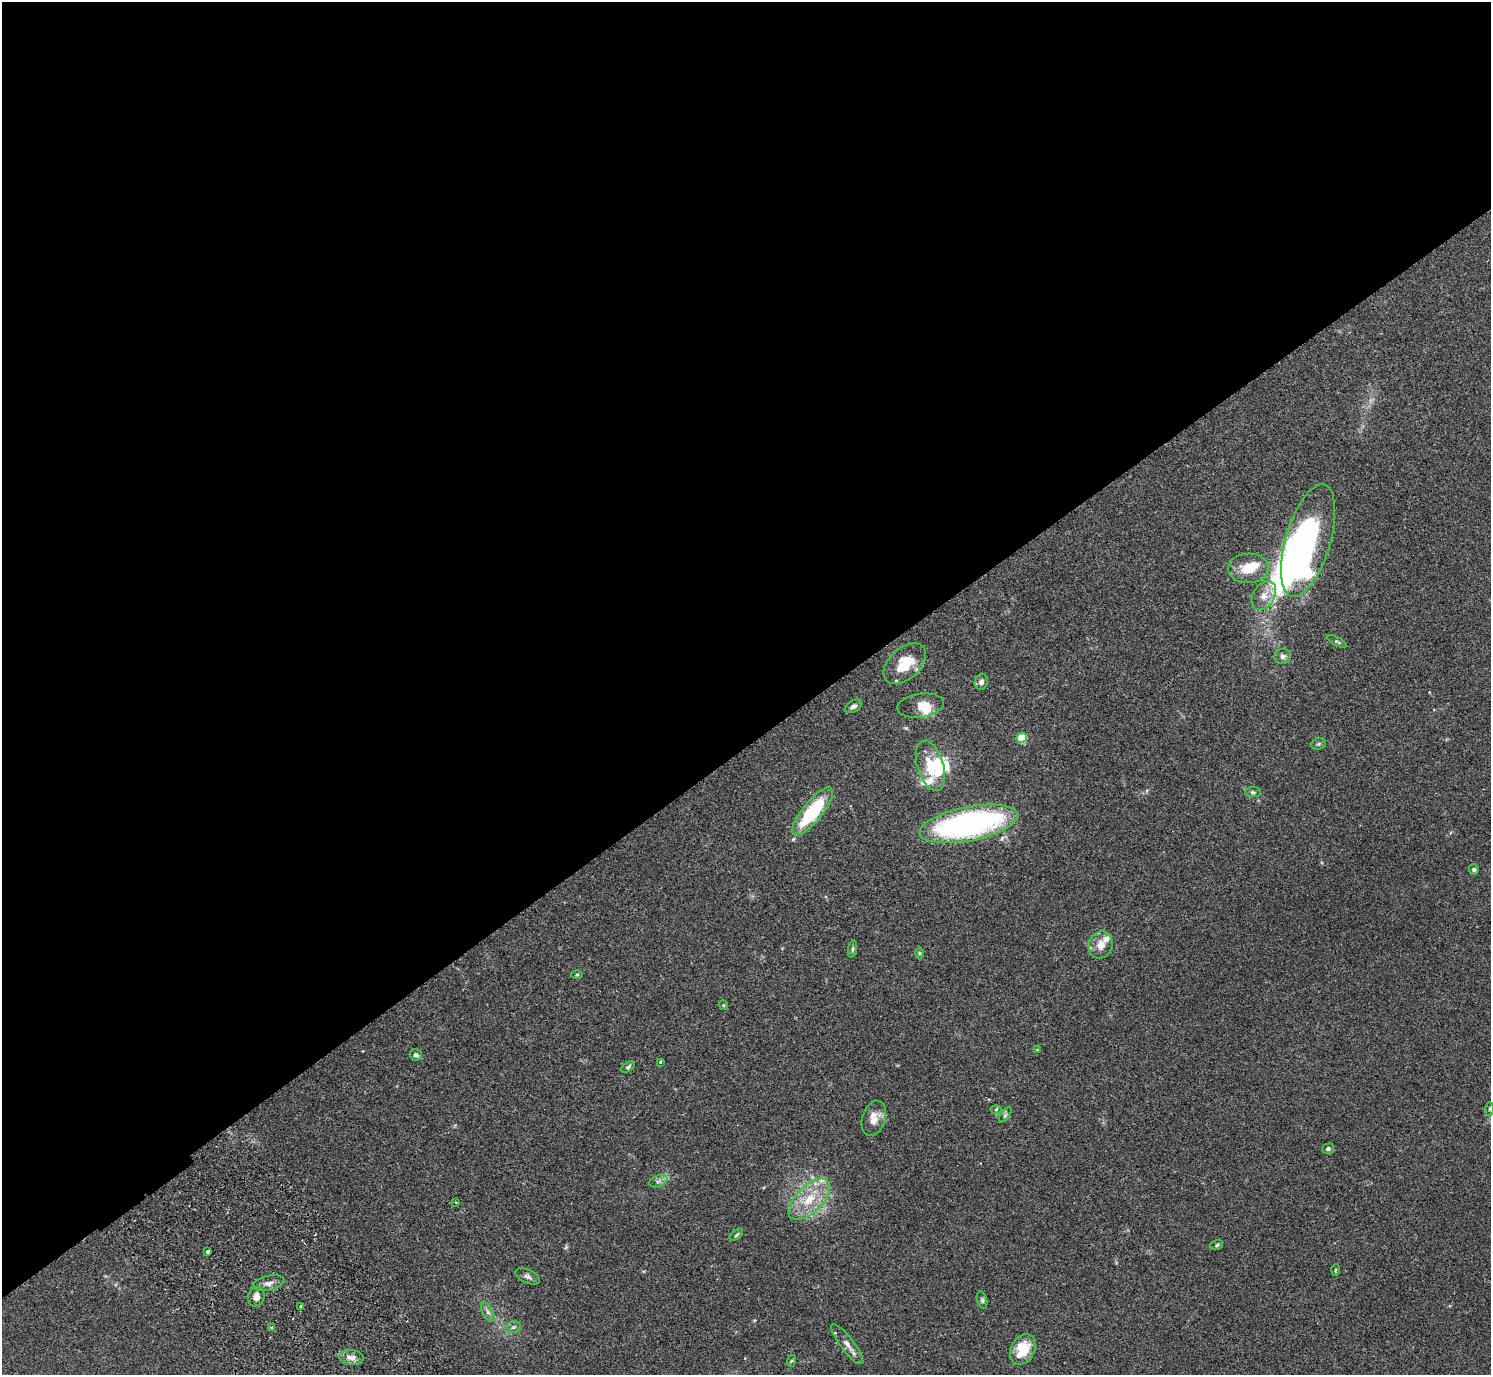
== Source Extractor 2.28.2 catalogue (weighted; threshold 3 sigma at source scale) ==
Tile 2 of 4 x 4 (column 2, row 1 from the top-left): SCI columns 1536-3024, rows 4322-5694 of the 6052 x 6035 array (HDU 1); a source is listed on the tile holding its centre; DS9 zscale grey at full resolution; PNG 1493 x 1377 px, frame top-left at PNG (2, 2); each listed source drawn as its Kron ellipse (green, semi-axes under 4 px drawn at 4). Shown black and unused: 54% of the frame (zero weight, under 2 of 3 exposures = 3% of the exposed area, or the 3 px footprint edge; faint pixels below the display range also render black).
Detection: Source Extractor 2.28.2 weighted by HDU 2 'WHT'; one run over the whole footprint, this tile lists its part. Background 0.109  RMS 0.0066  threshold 0.0297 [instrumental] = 3 sigma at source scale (4.5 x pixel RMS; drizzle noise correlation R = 1.50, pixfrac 1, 0.05/0.05 arcsec/px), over >= 5 px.
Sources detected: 60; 1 too faint to see at this stretch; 4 inside a brighter object's white glare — neither listed nor drawn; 6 inside a brighter listed object's ellipse — not listed separately; the other 49 listed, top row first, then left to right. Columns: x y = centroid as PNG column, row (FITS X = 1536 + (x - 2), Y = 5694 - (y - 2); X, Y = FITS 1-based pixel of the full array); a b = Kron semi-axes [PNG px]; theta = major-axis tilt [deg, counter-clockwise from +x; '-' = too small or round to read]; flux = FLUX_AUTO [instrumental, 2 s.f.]
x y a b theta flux
1308 540 58 22 74 210
1248 568 20 15 1 15
1264 596 15 11 59 6.8
1337 642 10 4 -27 1.1
1283 656 8 7 - 2.2
905 664 25 15 43 17
981 682 8 6 76 2.6
853 706 9 5 33 2.2
921 706 23 12 8 8.4
1022 738 5 5 - 27
1319 744 7 5 21 1
931 766 26 13 -73 18
1253 792 8 5 -1 1.3
813 811 30 10 51 47
969 824 50 17 11 170
1474 869 5 5 - 1.3
1101 945 14 11 73 6.6
852 949 9 3 80 1.1
919 953 6 4 -90 0.76
577 974 6 4 1 0.81
723 1005 5 4 - 0.7
1037 1050 4 4 - 0.49
416 1055 6 5 - 1.6
660 1062 4 3 - 0.67
628 1067 8 4 34 1.2
1490 1109 7 4 89 1.1
996 1110 6 4 1 0.93
1005 1115 9 4 54 1.3
874 1118 18 11 72 7.4
1328 1149 6 5 - 1.5
658 1181 9 5 20 2.2
809 1199 26 13 45 18
456 1203 4 2 - 0.58
736 1235 8 4 36 0.92
1217 1245 6 5 - 1.1
208 1252 3 3 - 1.7
1335 1270 6 4 87 0.66
528 1276 13 6 -24 2.5
269 1283 16 7 12 4.1
256 1297 10 8 75 4.1
982 1300 9 5 -75 1.3
301 1306 3 3 - 0.75
488 1312 11 5 -62 2.3
513 1327 7 5 20 1.6
272 1328 3 3 - 1.4
847 1344 24 7 -52 5.1
1023 1349 16 12 61 18
351 1357 12 7 -6 4.2
791 1361 6 4 71 0.83